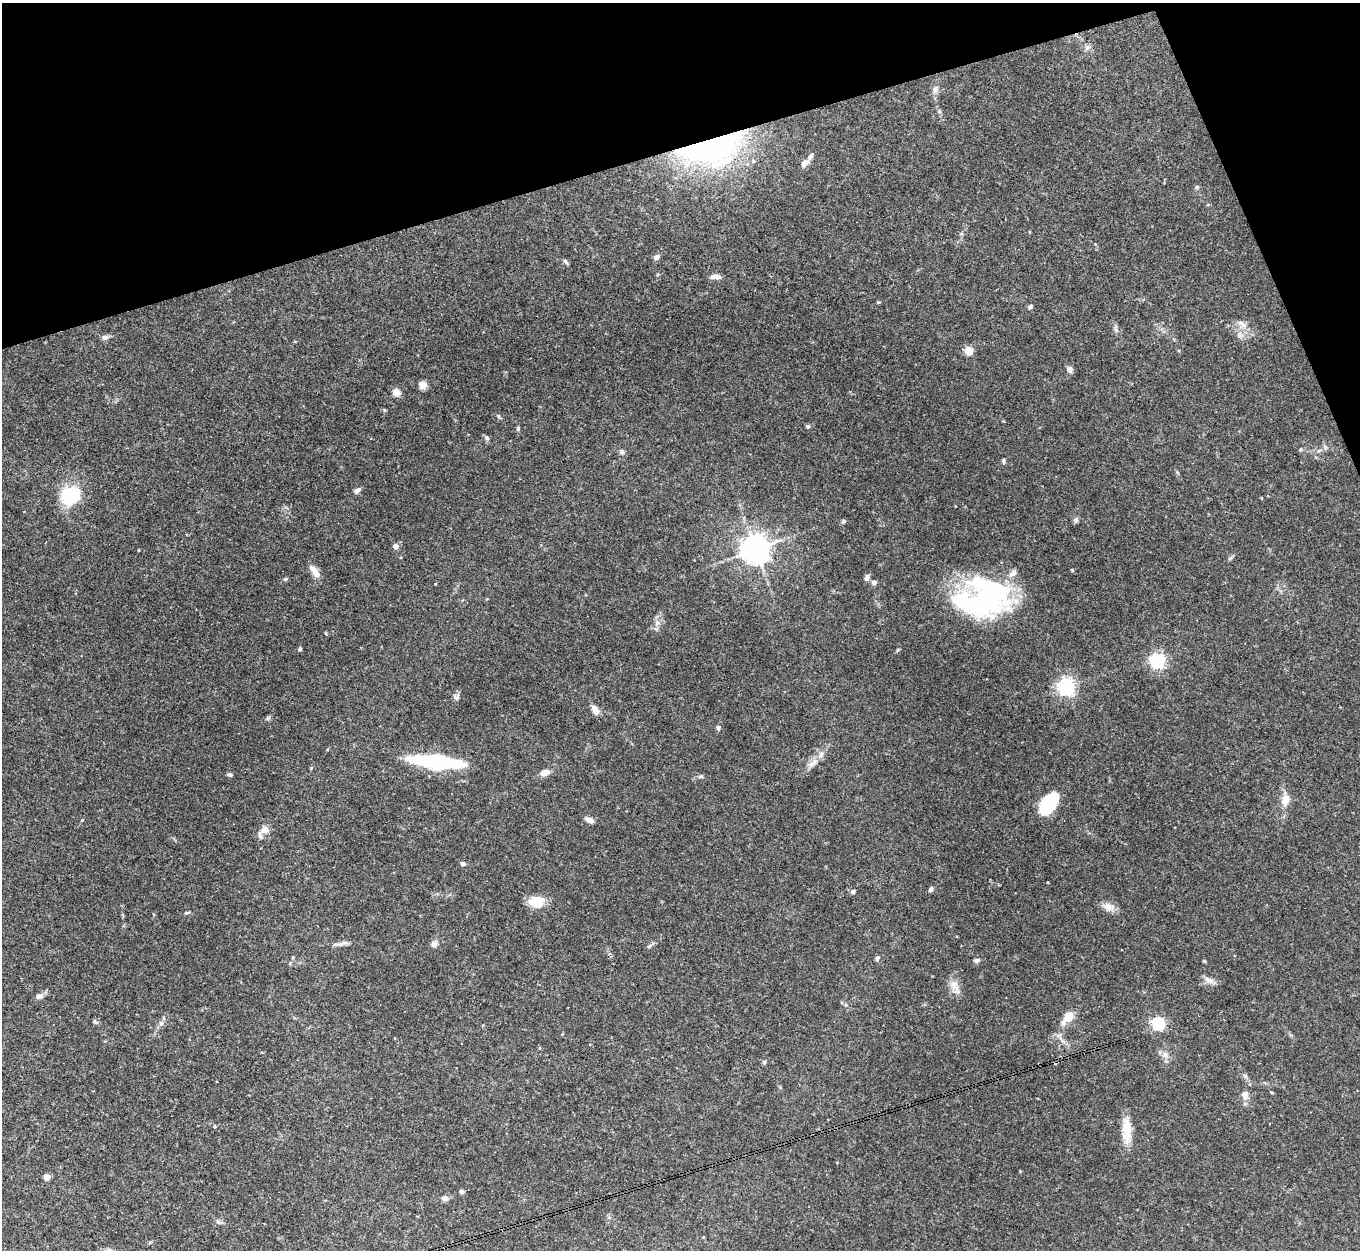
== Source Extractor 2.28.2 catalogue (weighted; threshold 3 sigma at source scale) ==
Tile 3 of 4 x 4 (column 3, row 1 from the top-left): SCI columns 2715-4072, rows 3892-5139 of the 5431 x 5414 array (HDU 1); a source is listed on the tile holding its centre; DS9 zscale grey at full resolution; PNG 1362 x 1252 px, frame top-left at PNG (2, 3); no overlay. Shown black and unused: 15% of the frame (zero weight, under 3 of 4 exposures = <1% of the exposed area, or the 3 px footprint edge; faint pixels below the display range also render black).
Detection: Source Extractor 2.28.2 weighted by HDU 2 'WHT'; one run over the whole footprint, this tile lists its part. Background 0.0749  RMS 0.0065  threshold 0.0291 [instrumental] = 3 sigma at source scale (4.5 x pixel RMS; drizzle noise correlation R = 1.50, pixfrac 1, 0.05/0.05 arcsec/px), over >= 5 px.
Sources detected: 85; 1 inside a brighter object's white glare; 2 cosmic-ray / hot-pixel residue — not listed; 4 inside a brighter listed object's ellipse — not listed separately; the other 78 listed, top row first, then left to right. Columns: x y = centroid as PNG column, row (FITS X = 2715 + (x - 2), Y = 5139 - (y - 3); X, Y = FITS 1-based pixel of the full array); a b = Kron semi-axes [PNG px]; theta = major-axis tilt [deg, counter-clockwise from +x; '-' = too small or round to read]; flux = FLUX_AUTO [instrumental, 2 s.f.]
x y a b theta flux
1087 48 6 6 - 1.6
935 89 9 7 72 2.5
712 146 79 29 15 130
804 163 11 6 33 3.6
1197 187 5 5 - 0.93
657 257 7 5 31 2.6
565 261 8 5 -51 1.3
716 277 13 6 0 2.9
1030 306 5 4 - 1.4
1243 325 8 6 2 2.5
1239 334 7 4 71 1.5
105 337 8 6 6 2.3
968 351 9 8 - 5.7
1070 369 8 6 -69 2.6
423 385 8 7 - 4.3
396 392 10 9 - 3.5
498 416 5 5 - 0.88
808 426 5 5 - 1.1
518 428 5 4 - 0.9
487 438 7 5 -50 1.5
622 452 6 6 - 1.4
1003 461 7 4 90 1
357 490 9 5 34 2.3
70 495 24 21 33 27
1075 520 7 7 - 1.5
843 521 5 4 - 0.99
395 546 5 5 - 3.3
755 549 8 8 - 850
1072 570 4 4 - 0.73
315 572 17 7 -54 5.4
867 577 8 5 80 2.2
285 579 5 4 - 0.81
874 582 5 5 - 2.6
990 595 59 35 5 120
657 623 8 6 89 2.6
300 649 5 4 - 0.97
1158 660 6 6 - 160
1066 687 6 6 - 240
456 697 7 6 - 1.7
595 710 14 7 -68 3.5
718 728 6 5 - 1.2
814 761 9 6 70 2.7
436 762 46 11 -6 66
545 772 10 6 15 5.3
230 775 6 4 -24 1.2
701 776 7 4 31 0.98
1285 799 12 9 77 7
1049 803 21 11 54 35
589 820 9 5 -27 3.7
264 830 12 9 18 4.7
463 864 6 5 - 1.5
931 889 7 5 54 1.3
853 892 6 6 - 1.3
536 901 14 10 5 15
1109 906 17 9 -12 4.9
187 913 8 3 11 0.96
341 944 14 5 22 2.6
434 944 9 7 42 2.3
649 946 6 4 19 0.95
877 958 6 5 - 1.6
977 960 7 6 - 1.5
1208 980 14 6 -29 3.1
954 985 14 11 -86 5.9
39 996 9 6 16 3
1068 1018 17 10 47 8.9
95 1022 6 4 -18 0.91
161 1023 7 6 - 1.7
1158 1023 6 5 - 100
1165 1055 7 5 0 1.8
764 1062 6 5 - 0.96
1245 1095 10 9 - 3.5
1127 1130 31 10 -89 12
1020 1171 3 3 - 0.42
47 1177 5 4 - 6.1
461 1191 5 5 - 1.4
444 1198 9 7 -6 2.4
218 1221 7 5 -58 1.2
703 1237 4 3 - 0.51
Overlapping masked pixels (flux is a lower limit): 1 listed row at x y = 712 146
Unlisted compact peaks at least as high as the median listed source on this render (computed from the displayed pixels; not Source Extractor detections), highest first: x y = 268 718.